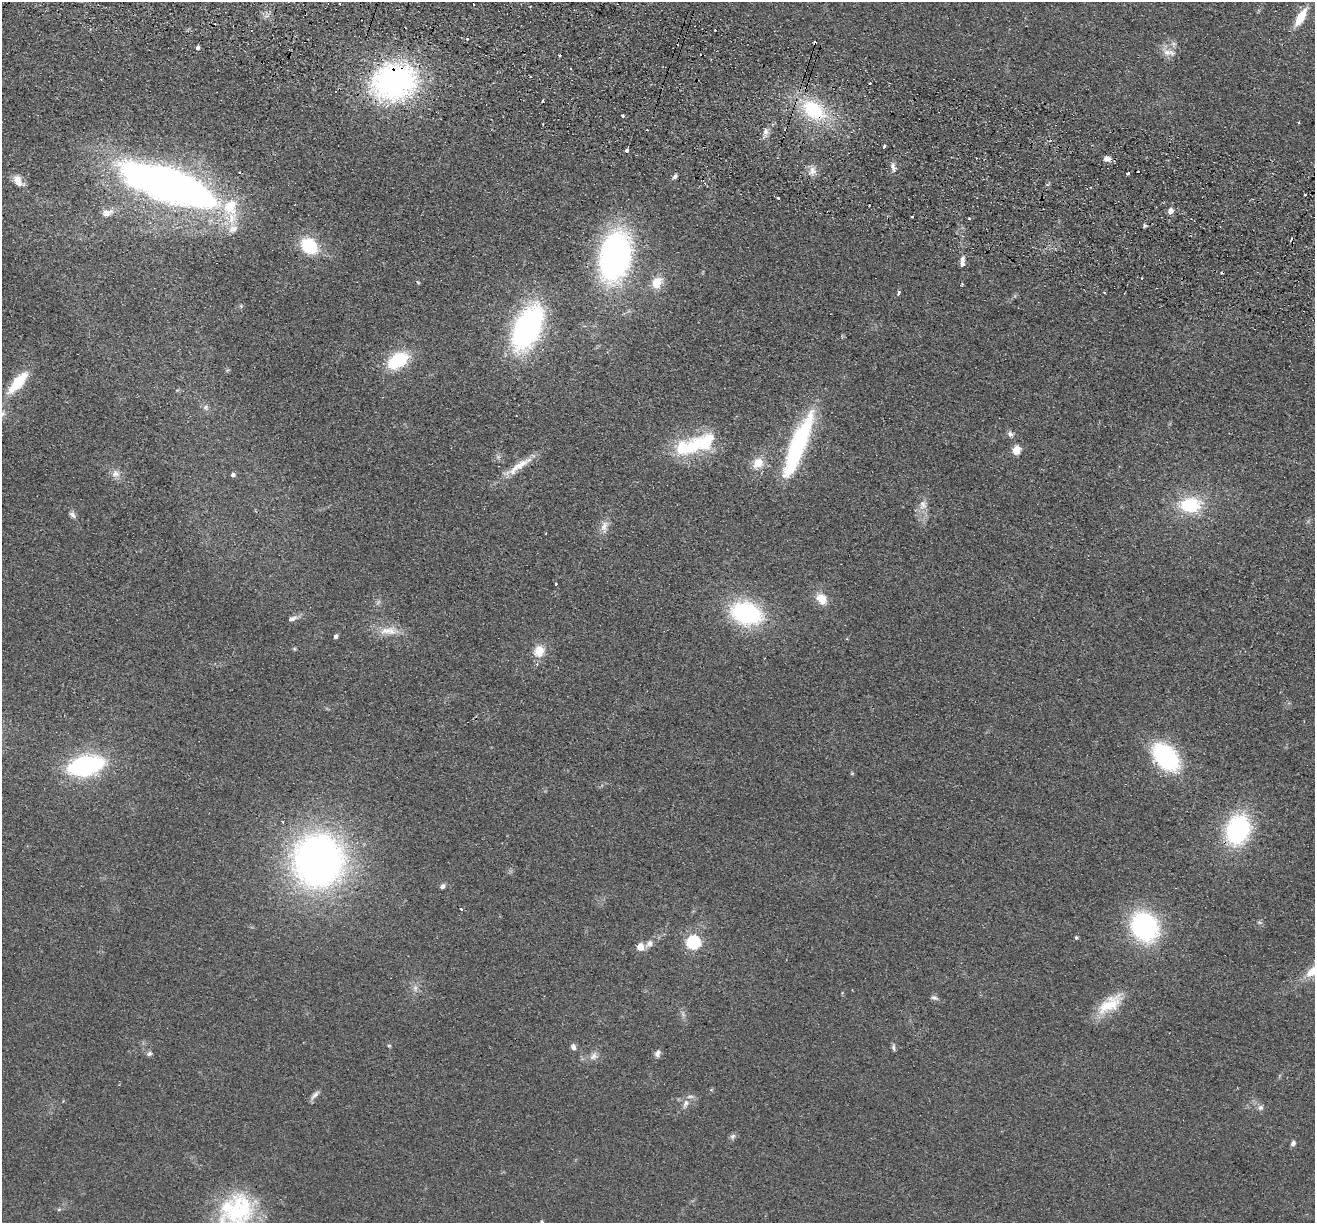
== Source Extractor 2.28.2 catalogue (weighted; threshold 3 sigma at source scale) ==
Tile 11 of 4 x 4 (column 3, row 3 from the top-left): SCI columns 2647-3959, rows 1409-2629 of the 5292 x 5384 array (HDU 1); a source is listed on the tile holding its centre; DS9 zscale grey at full resolution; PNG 1317 x 1225 px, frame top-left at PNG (2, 2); no overlay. Shown black and unused: <1% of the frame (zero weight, under 2 of 3 exposures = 3% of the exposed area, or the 3 px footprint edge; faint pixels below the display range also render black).
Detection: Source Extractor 2.28.2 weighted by HDU 2 'WHT'; one run over the whole footprint, this tile lists its part. Background 0.0571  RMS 0.009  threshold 0.0403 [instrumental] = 3 sigma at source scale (4.5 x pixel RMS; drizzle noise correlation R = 1.50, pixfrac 1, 0.05/0.05 arcsec/px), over >= 5 px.
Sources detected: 110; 2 too faint to see at this stretch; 1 inside a brighter object's white glare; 16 cosmic-ray / hot-pixel residue — not listed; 7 inside a brighter listed object's ellipse — not listed separately; the other 84 listed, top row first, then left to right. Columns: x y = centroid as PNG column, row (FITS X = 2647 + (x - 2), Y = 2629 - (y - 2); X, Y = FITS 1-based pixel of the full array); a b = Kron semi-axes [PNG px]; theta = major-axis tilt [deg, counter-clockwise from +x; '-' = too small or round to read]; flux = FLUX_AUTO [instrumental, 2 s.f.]
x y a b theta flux
1301 17 19 7 61 22
198 48 3 3 - 21
1167 52 12 8 10 7.2
560 55 3 3 - 3.7
394 82 44 36 12 210
870 83 3 2 - 1.5
814 110 32 20 -40 63
622 115 3 3 - 3.8
1299 122 2 2 - 0.94
543 124 3 2 - 0.84
766 132 8 7 - 3.8
884 146 4 3 - 3.3
627 150 3 3 - 27
1107 158 9 6 2 4.5
893 167 14 6 -78 3.9
812 171 12 10 88 6.6
1128 173 4 3 - 1.6
675 177 7 5 51 2.2
17 180 14 10 -37 8.3
166 183 103 39 -21 450
1305 194 3 2 - 1.3
778 198 3 2 - 3.4
1170 211 7 6 - 4.7
107 213 16 9 17 7.4
912 217 3 3 - 2.1
969 218 3 2 - 1.1
1145 226 5 4 - 1.5
309 246 18 14 -41 40
615 256 46 26 78 260
962 261 13 6 86 4.9
657 282 17 13 67 13
962 284 3 3 - 1.1
899 292 6 4 81 1.3
527 328 43 22 65 200
398 361 22 14 35 48
18 383 25 9 49 36
206 407 8 7 - 3
1010 434 8 6 -15 3.1
704 443 33 20 22 53
797 446 75 16 68 110
1016 450 5 5 - 28
758 463 14 11 54 13
521 465 40 9 38 17
115 473 11 8 67 5
233 475 4 4 - 2.9
923 505 15 10 79 8.1
1190 505 24 16 4 48
72 515 10 7 -50 3.1
604 527 18 9 86 7.4
556 584 3 3 - 2
821 599 13 10 -50 13
746 613 26 18 -15 120
293 618 12 6 22 3.8
386 631 30 11 4 15
336 636 4 4 - 3
539 651 14 12 60 14
1166 757 28 17 -46 110
85 766 27 14 12 160
852 773 5 3 - 0.88
1238 830 32 24 72 100
318 861 43 40 -87 500
443 886 7 5 59 2.4
1144 927 26 22 -55 140
1076 937 5 4 - 1.1
693 942 6 6 - 200
649 943 12 8 45 5.4
640 947 5 5 - 14
1314 970 34 12 29 24
934 998 10 5 -22 2.5
1110 1004 36 16 36 28
389 1046 6 4 0 0.98
573 1047 8 6 -60 3
893 1048 9 5 -82 2.1
657 1053 10 7 70 3.5
149 1054 7 6 - 2.3
594 1056 12 9 44 5.4
315 1095 16 5 48 3.8
685 1103 12 7 68 4.6
1260 1108 8 7 - 2.8
733 1136 8 7 - 2.4
1293 1143 8 6 49 2.3
59 1209 6 4 19 1.1
236 1211 47 40 37 96
542 1221 4 4 - 1
Overlapping masked pixels (flux is a lower limit): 2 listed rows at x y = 394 82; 814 110
Isophote crosses this tile's border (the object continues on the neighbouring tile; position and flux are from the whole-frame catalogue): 3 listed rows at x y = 1314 970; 236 1211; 542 1221